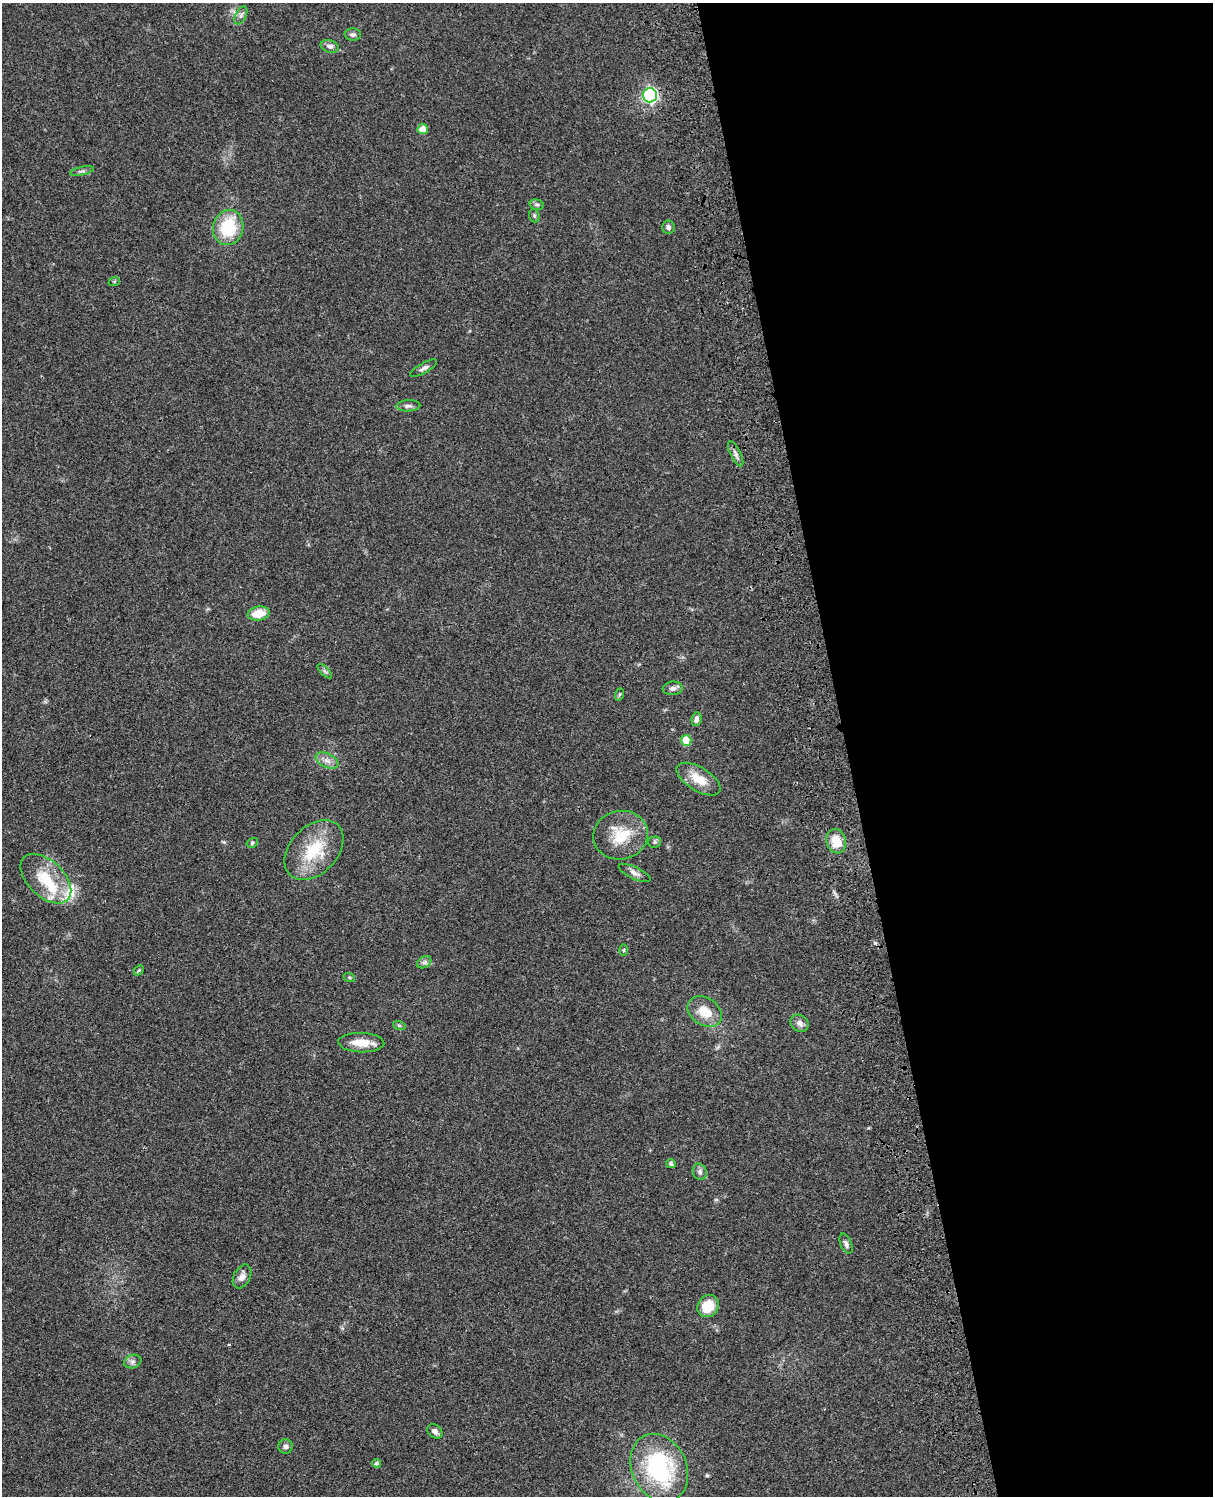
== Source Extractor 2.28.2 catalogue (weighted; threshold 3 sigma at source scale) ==
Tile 8 of 4 x 3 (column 4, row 2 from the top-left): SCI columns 3754-4964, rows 1771-3264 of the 5084 x 4921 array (HDU 1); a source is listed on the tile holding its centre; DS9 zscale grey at full resolution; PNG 1215 x 1498 px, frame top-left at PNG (2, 3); each listed source drawn as its Kron ellipse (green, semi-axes under 4 px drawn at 4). Shown black and unused: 30% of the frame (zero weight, under 3 of 4 exposures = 6% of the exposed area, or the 3 px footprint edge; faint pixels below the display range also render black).
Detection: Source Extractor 2.28.2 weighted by HDU 2 'WHT'; one run over the whole footprint, this tile lists its part. Background 0.0745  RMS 0.0057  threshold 0.0258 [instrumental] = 3 sigma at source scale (4.5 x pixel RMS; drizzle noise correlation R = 1.50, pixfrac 1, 0.05/0.05 arcsec/px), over >= 5 px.
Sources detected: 49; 2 inside a brighter listed object's ellipse — not listed separately; the other 47 listed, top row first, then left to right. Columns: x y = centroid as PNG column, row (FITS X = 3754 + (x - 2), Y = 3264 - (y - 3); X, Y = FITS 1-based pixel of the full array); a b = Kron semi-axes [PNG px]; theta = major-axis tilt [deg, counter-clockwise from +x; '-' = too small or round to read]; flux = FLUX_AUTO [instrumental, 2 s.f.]
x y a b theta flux
241 15 10 5 63 1.7
353 34 8 6 -4 1.5
330 46 9 6 -17 2.1
650 95 7 7 - 140
423 129 5 5 - 9
82 171 12 4 12 1.3
537 205 7 5 -15 1.1
534 216 7 5 -71 0.95
228 227 18 15 76 27
668 227 6 6 - 2
114 282 6 4 20 0.66
424 368 15 5 30 2
408 406 12 5 4 1.9
736 454 14 5 -64 2.3
258 613 11 7 9 9.9
325 671 9 3 -45 1.1
673 688 10 7 8 2
620 694 6 4 71 0.71
696 719 7 5 83 2.1
686 740 5 5 - 14
327 761 12 7 -26 3.3
699 779 25 11 -31 11
621 835 27 24 12 19
836 841 12 9 -73 11
655 842 6 5 - 1
252 843 6 4 31 0.83
314 850 34 23 46 27
635 873 17 6 -25 2.8
46 879 30 18 -44 22
623 950 6 4 89 0.7
424 962 7 5 30 1.6
139 970 6 4 46 0.8
349 977 6 4 -19 0.71
705 1012 18 13 -34 11
800 1023 10 8 -38 2.9
399 1025 6 4 -19 0.81
361 1043 23 9 -2 9.3
671 1164 5 4 - 1.1
700 1172 8 7 - 1.9
846 1244 10 5 -68 1.9
242 1277 13 8 63 3.5
708 1306 11 10 - 14
133 1362 9 6 18 1.9
435 1431 8 6 -38 2.4
286 1446 7 7 - 1.6
376 1463 4 4 - 1.2
659 1468 35 27 -66 63